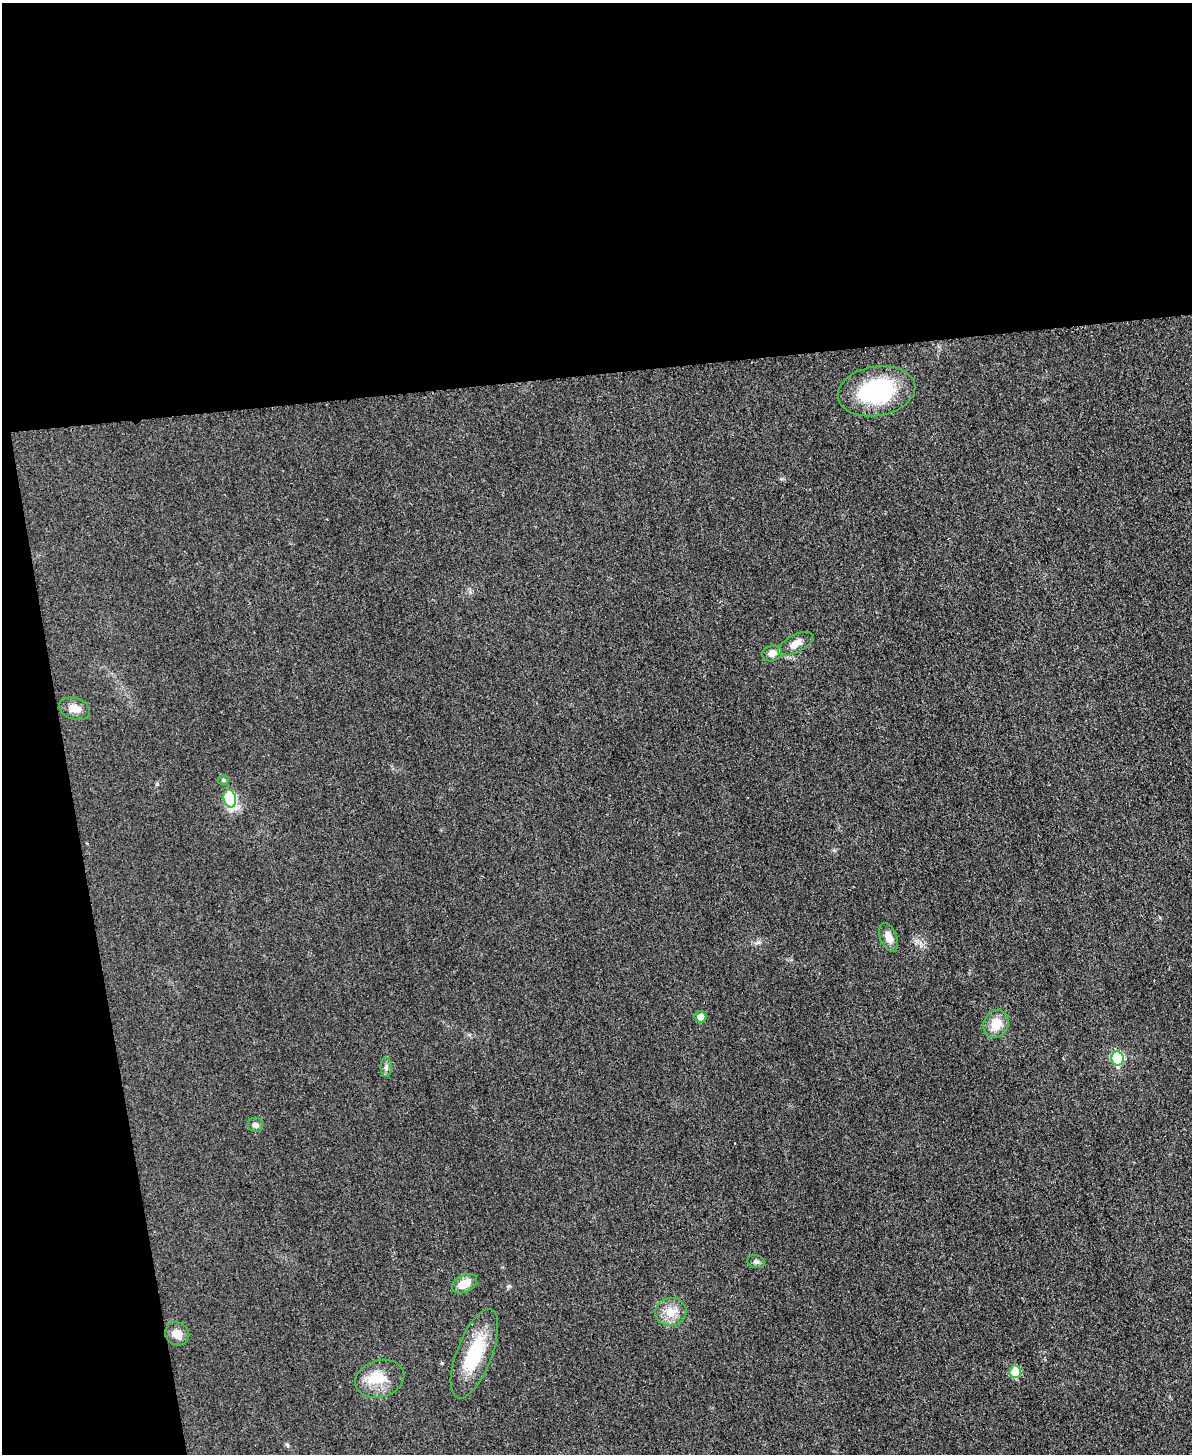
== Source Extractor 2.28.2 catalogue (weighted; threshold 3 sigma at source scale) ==
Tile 1 of 4 x 3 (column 1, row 1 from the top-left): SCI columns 15-1204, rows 3157-4608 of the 4773 x 4748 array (HDU 1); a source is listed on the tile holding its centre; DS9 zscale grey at full resolution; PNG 1194 x 1456 px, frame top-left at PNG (2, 3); each listed source drawn as its Kron ellipse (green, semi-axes under 4 px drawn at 4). Shown black and unused: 31% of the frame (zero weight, under 3 of 4 exposures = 1% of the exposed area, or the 3 px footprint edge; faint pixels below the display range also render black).
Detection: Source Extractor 2.28.2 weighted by HDU 2 'WHT'; one run over the whole footprint, this tile lists its part. Background 0.0307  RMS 0.0059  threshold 0.0266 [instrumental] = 3 sigma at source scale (4.5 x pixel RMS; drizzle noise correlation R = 1.50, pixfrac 1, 0.05/0.05 arcsec/px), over >= 5 px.
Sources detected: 19; all 19 listed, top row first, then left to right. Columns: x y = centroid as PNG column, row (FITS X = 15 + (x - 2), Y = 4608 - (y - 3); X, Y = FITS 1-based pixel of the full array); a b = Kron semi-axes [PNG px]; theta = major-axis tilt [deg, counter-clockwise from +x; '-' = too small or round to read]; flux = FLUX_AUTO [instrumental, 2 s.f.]
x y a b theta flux
877 391 39 24 10 55
795 644 19 8 28 5.4
772 653 10 7 18 4.1
75 709 16 10 -19 5.9
223 780 5 4 - 0.93
230 799 9 6 -76 39
888 937 15 8 -68 5.4
700 1017 6 5 - 4.2
996 1024 15 12 62 9.7
1117 1058 7 6 - 39
386 1067 9 6 -89 1.7
255 1125 8 7 - 1.9
756 1262 9 6 -16 1.7
464 1284 13 8 28 7.7
671 1312 16 14 14 8.3
177 1334 13 11 -38 5.6
474 1354 47 17 69 29
1015 1372 6 5 - 16
380 1379 25 18 16 14
Overlapping masked pixels (flux is a lower limit): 1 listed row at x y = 474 1354
Unlisted compact peaks at least as high as the median listed source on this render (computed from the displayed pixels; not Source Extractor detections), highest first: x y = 508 1286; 157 784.